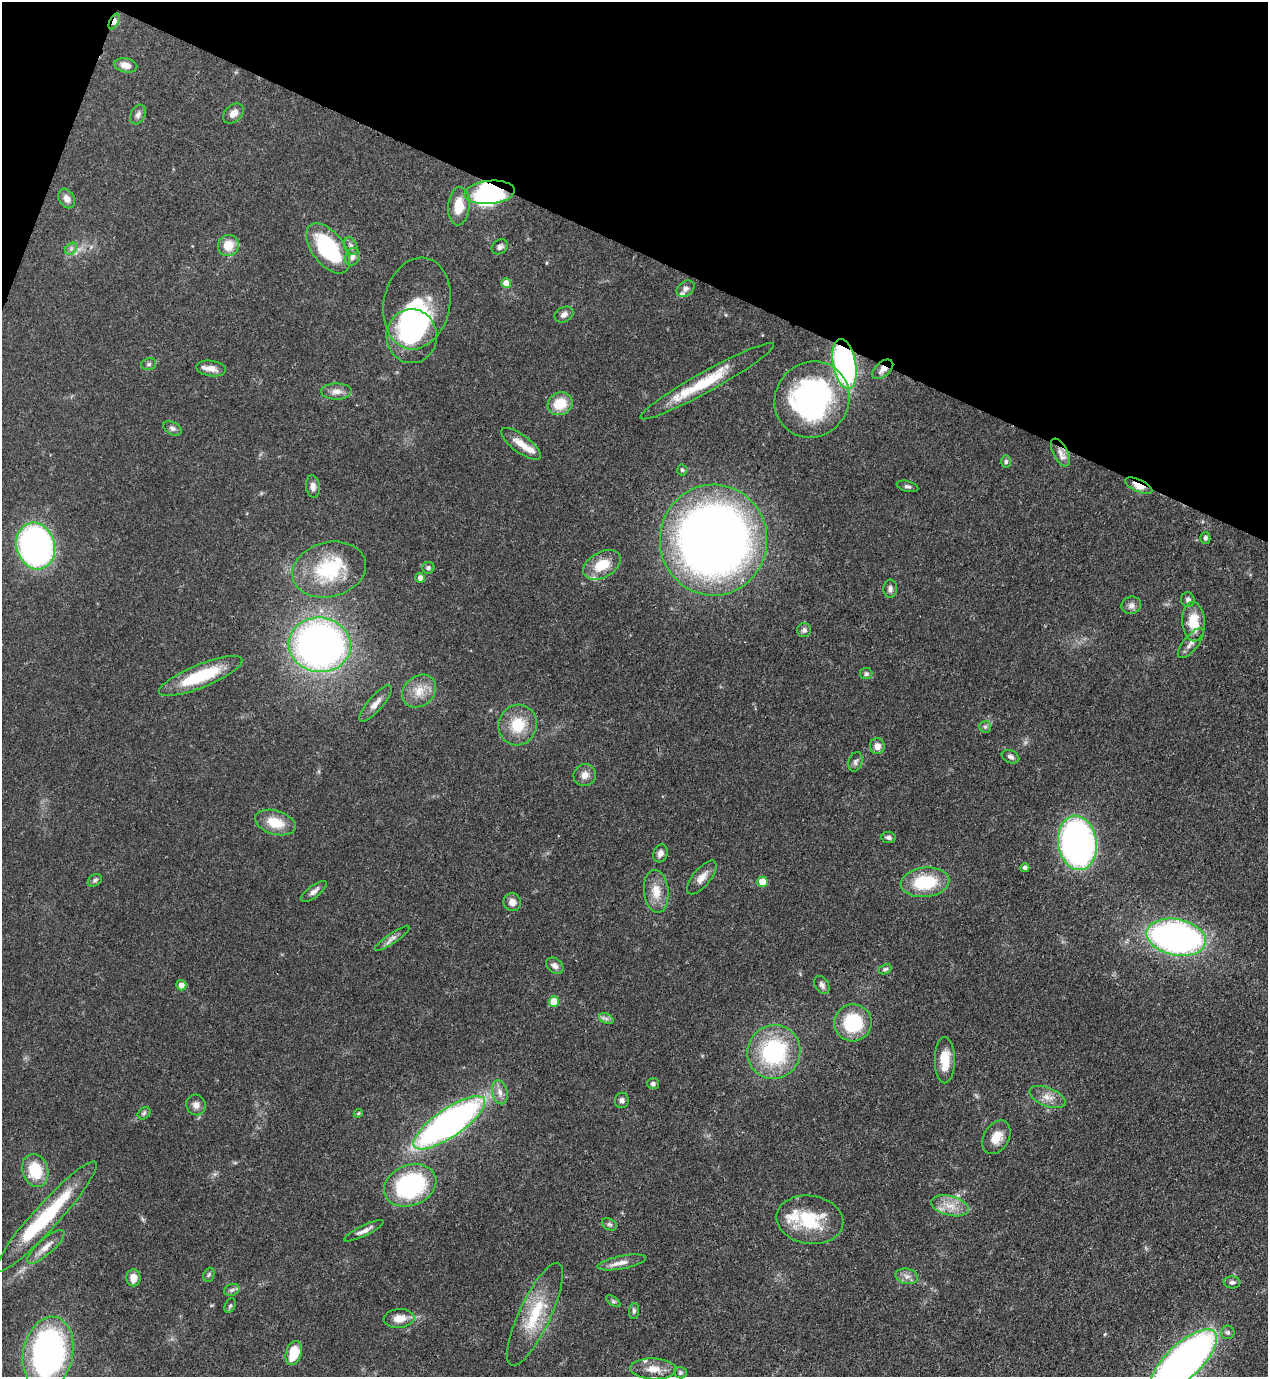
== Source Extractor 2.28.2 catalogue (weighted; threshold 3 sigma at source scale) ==
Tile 2 of 4 x 4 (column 2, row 1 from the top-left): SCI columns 1619-2884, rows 4165-5539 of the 5638 x 5579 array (HDU 1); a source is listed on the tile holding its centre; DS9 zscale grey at full resolution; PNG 1270 x 1379 px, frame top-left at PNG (2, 2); each listed source drawn as its Kron ellipse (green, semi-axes under 4 px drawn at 4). Shown black and unused: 19% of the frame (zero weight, under 3 of 4 exposures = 7% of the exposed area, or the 3 px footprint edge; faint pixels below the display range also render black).
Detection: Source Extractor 2.28.2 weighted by HDU 2 'WHT'; one run over the whole footprint, this tile lists its part. Background 0.0515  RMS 0.0033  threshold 0.015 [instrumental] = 3 sigma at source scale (4.5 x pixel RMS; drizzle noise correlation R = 1.50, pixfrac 1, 0.05/0.05 arcsec/px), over >= 5 px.
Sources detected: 127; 6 inside a brighter object's white glare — neither listed nor drawn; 6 inside a brighter listed object's ellipse — not listed separately; the other 115 listed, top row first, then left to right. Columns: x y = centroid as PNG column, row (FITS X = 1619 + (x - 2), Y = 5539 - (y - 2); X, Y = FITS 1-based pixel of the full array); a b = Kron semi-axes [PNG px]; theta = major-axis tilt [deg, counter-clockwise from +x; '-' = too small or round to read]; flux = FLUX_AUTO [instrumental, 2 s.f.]
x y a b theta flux
114 22 8 4 63 2
126 65 11 7 -12 2.8
233 113 12 8 43 2.4
138 115 10 7 62 1.3
490 192 25 11 5 19
67 198 10 7 -59 2
459 206 19 10 86 7.1
228 245 11 10 - 5.9
351 246 9 6 -67 1.2
500 247 8 7 - 1.1
328 248 29 16 -52 30
71 249 7 5 46 0.85
352 257 9 7 63 1.4
506 283 5 5 - 4.2
686 289 9 7 36 1.3
417 303 46 33 78 18
564 314 10 7 27 1.6
412 336 27 25 -86 25
149 364 7 6 - 0.78
844 364 25 11 -79 85
211 368 15 7 -8 2.7
883 369 12 7 41 2.2
707 381 76 10 29 16
336 391 15 8 0 2.4
812 400 39 36 52 73
560 404 13 11 28 8
172 428 10 6 -27 1.1
521 444 24 9 -37 4.3
1060 452 15 7 -64 2.4
1006 462 6 4 88 0.68
682 470 5 5 - 0.53
313 486 11 7 -84 1.8
907 486 11 5 -15 0.9
1139 486 14 6 -25 3.8
1205 538 5 5 - 0.89
713 540 55 53 86 300
36 546 23 19 -74 100
602 565 20 13 29 8.3
428 568 6 6 - 0.77
329 570 37 27 14 23
420 578 5 4 - 1.4
890 589 9 6 86 1.2
1188 600 7 6 - 1.1
1131 605 10 8 19 1.5
1193 622 20 11 -86 8.5
804 630 7 7 - 1.1
1191 643 18 7 51 2.1
320 645 31 27 -6 180
866 674 6 5 - 0.86
201 676 45 11 22 19
419 691 18 14 40 5.5
375 704 23 7 49 2.7
518 725 20 19 - 9.8
985 727 6 6 - 0.74
877 746 8 7 - 2.2
1010 757 9 6 -25 1.1
855 762 10 6 74 1
585 775 11 10 - 2.5
275 822 21 12 -17 7.5
888 837 7 5 -7 0.95
1077 843 27 19 -82 130
660 853 9 7 69 1.7
1025 868 4 4 - 1.3
702 877 20 8 51 2.9
95 880 7 5 36 0.82
762 882 5 5 - 6.3
925 882 24 14 6 17
314 891 16 6 37 1.7
656 891 21 12 -84 5.2
512 902 9 8 - 2.2
1176 937 30 18 -11 120
392 938 21 5 34 1.8
555 966 9 7 -39 1.5
885 969 7 4 26 0.63
181 985 5 5 - 2.3
822 985 10 6 -59 1.3
554 1001 5 5 - 6.4
606 1019 7 5 -25 0.93
853 1023 19 18 - 17
774 1052 27 26 - 35
945 1060 23 10 -90 6.8
653 1084 6 5 - 0.94
500 1092 12 7 -76 2.1
1047 1097 19 9 -22 3.3
622 1100 8 7 - 1.1
196 1105 10 9 - 1.9
144 1113 7 5 44 0.72
358 1113 5 4 - 0.42
449 1123 42 14 34 160
996 1137 18 12 60 4.8
35 1170 17 13 -72 11
410 1185 27 20 22 43
950 1206 19 9 -14 4.9
46 1216 73 12 48 27
810 1220 34 24 -8 17
609 1224 8 5 -28 0.74
364 1231 22 5 26 2.1
46 1247 24 7 41 3.5
622 1262 25 6 11 2.8
209 1275 7 5 68 0.63
907 1276 11 7 -12 1.9
133 1278 8 7 - 3.3
1232 1282 8 6 -5 0.96
232 1290 8 6 21 0.88
613 1301 8 4 -36 0.62
230 1306 7 5 63 0.54
634 1311 8 5 86 0.84
535 1314 56 16 65 16
399 1318 15 9 5 4.2
1228 1332 7 6 - 0.82
48 1353 37 25 78 100
294 1353 12 7 74 10
1184 1361 43 17 43 180
653 1369 23 10 -3 4.4
680 1373 6 5 - 0.61
Overlapping masked pixels (flux is a lower limit): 5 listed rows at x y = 114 22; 490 192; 844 364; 883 369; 1139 486
Isophote crosses this tile's border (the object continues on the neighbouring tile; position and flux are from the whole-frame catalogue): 2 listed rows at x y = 48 1353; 1184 1361